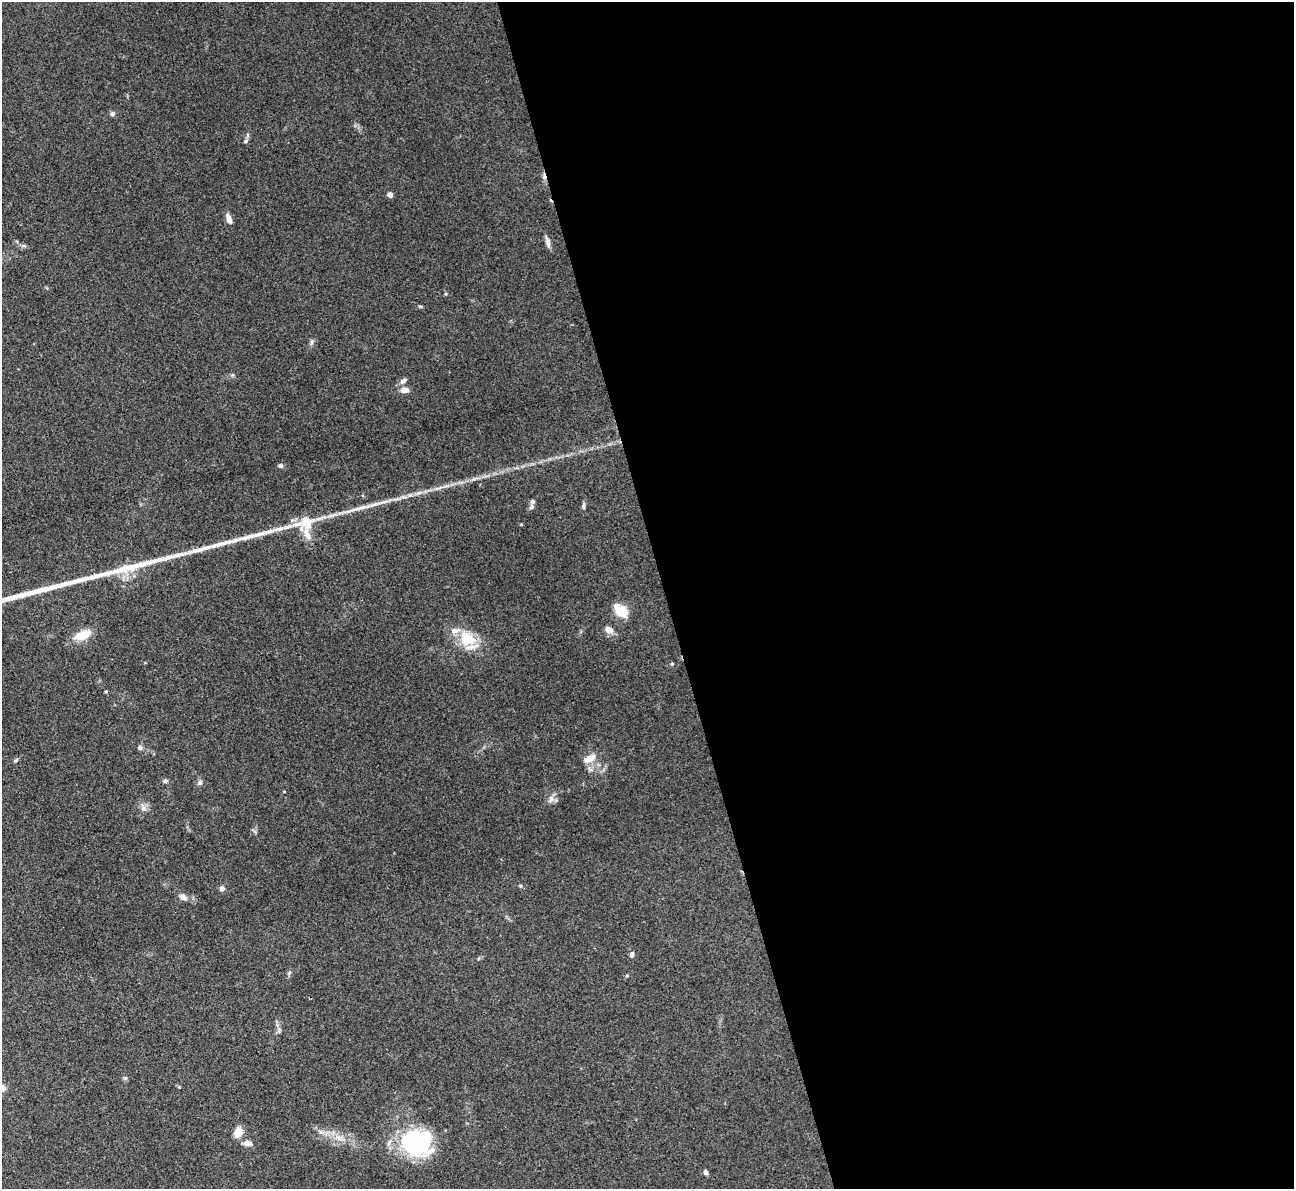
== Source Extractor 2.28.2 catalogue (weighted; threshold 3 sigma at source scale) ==
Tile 8 of 4 x 4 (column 4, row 2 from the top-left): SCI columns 3878-5169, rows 2637-3823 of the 5170 x 5151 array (HDU 1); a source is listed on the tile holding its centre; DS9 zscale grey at full resolution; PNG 1296 x 1191 px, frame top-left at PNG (2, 2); no overlay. Shown black and unused: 49% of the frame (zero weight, under 3 of 4 exposures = <1% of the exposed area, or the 3 px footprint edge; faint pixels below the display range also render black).
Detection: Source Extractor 2.28.2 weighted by HDU 2 'WHT'; one run over the whole footprint, this tile lists its part. Background 0.105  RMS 0.006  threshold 0.0269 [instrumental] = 3 sigma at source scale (4.5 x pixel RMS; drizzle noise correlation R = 1.50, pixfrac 1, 0.05/0.05 arcsec/px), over >= 5 px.
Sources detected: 42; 1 cosmic-ray / hot-pixel residue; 1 long thin detection or spike segment (spike, bleed or trail) — not listed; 2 inside a brighter listed object's ellipse — not listed separately; the other 38 listed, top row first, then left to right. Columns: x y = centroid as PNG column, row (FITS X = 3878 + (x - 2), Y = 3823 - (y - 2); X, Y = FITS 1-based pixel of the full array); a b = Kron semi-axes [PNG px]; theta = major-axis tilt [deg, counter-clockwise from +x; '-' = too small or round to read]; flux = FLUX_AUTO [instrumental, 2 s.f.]
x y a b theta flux
112 114 6 6 - 1.6
246 141 7 5 28 1.1
390 195 4 4 - 4.1
229 219 12 6 -70 3.7
548 242 15 5 -76 2.7
24 246 7 4 -19 1.1
446 294 5 3 - 0.64
420 306 6 3 -18 0.71
312 342 7 4 90 1.2
403 381 11 6 34 2.1
404 390 11 6 -2 3.9
280 466 6 5 - 1.6
583 506 9 4 88 1.4
531 507 8 6 64 1.6
621 611 14 8 -40 16
609 630 11 8 -38 3.9
82 635 19 9 22 12
467 638 24 20 -40 19
672 664 4 4 - 0.6
140 748 6 5 - 1.8
589 758 17 9 24 6.1
165 781 6 5 - 1.4
200 782 8 6 46 1.7
551 799 12 7 74 3
143 809 9 7 -26 2.6
222 888 6 6 - 2
183 897 11 7 -33 3.1
632 954 6 5 - 2.1
289 973 6 4 46 1.1
125 1078 6 6 - 1.1
179 1087 4 4 - 0.52
2 1088 10 9 - 3.2
238 1132 13 9 69 6.7
321 1132 7 4 -18 1.5
339 1138 14 6 -31 4.6
248 1143 12 7 -6 3.3
417 1143 38 31 -11 59
705 1172 6 5 - 1.7
Isophote crosses this tile's border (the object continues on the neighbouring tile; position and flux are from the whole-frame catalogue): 1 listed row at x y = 2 1088